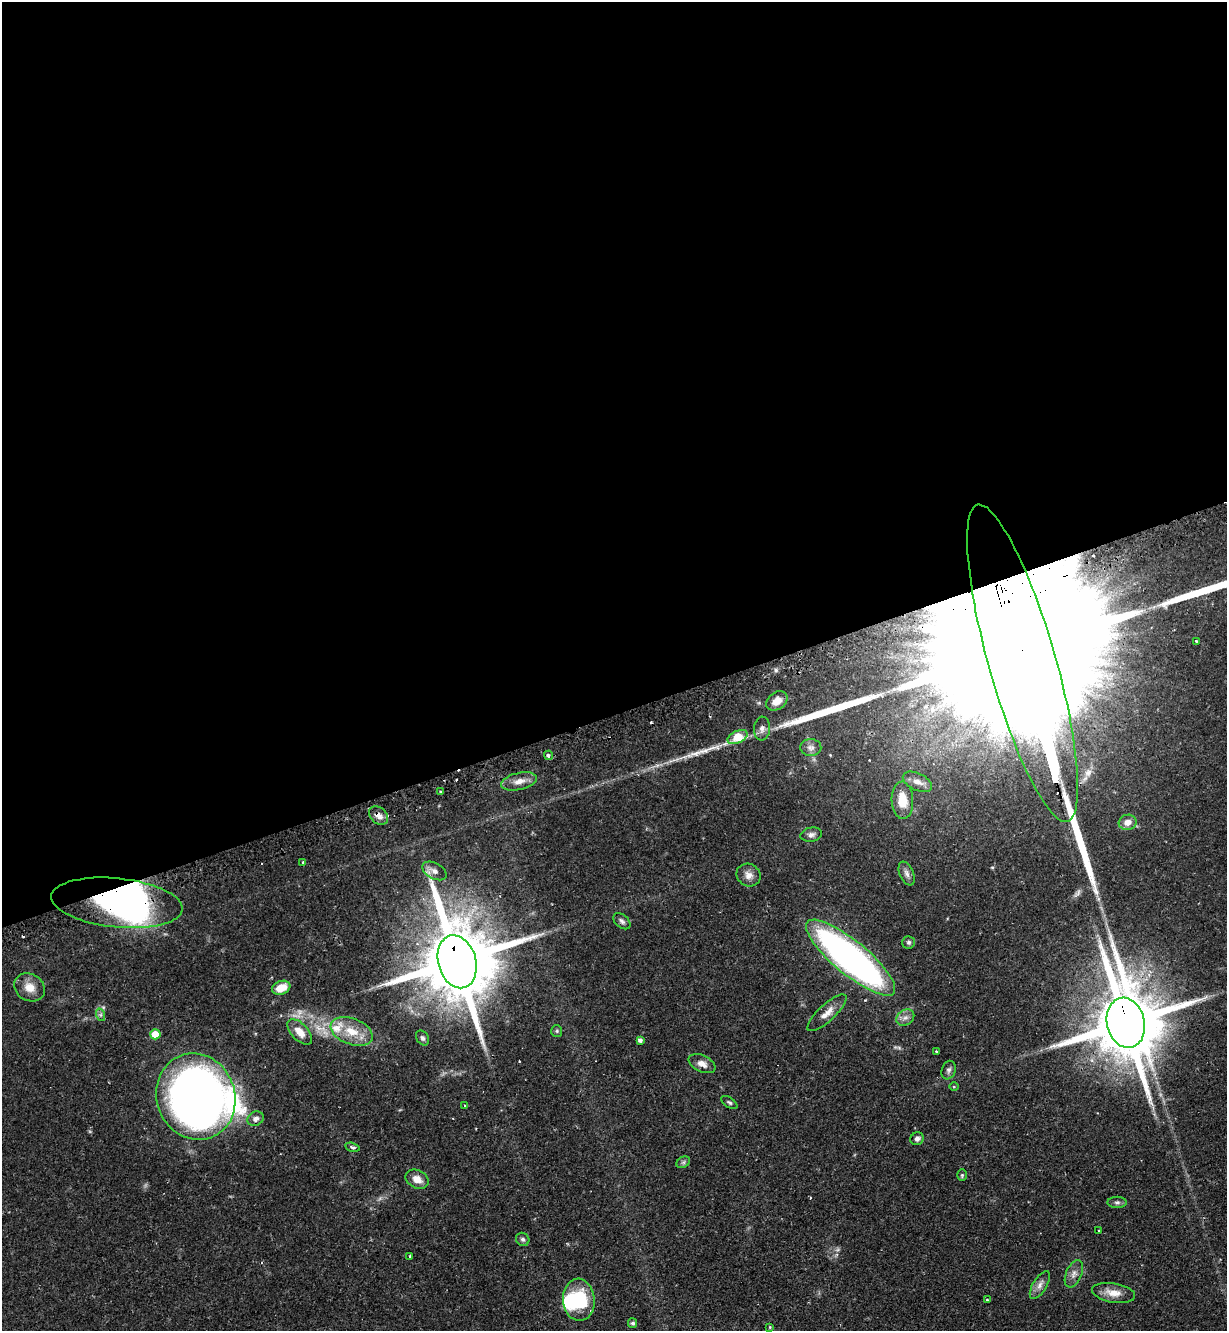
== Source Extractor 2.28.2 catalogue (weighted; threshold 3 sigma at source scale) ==
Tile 2 of 4 x 4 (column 2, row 1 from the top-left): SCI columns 1395-2619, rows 4024-5352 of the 5366 x 5390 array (HDU 1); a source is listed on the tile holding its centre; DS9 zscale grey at full resolution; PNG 1229 x 1333 px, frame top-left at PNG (2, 2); each listed source drawn as its Kron ellipse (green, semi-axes under 4 px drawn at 4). Shown black and unused: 54% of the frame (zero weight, under 2 of 3 exposures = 4% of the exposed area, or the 3 px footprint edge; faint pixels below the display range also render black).
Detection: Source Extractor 2.28.2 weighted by HDU 2 'WHT'; one run over the whole footprint, this tile lists its part. Background 0.0476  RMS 0.0044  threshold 0.0197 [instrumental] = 3 sigma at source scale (4.5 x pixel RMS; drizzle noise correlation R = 1.50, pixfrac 1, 0.05/0.05 arcsec/px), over >= 5 px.
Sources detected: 76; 2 too faint to see at this stretch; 2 inside a brighter object's white glare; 6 cosmic-ray / hot-pixel residue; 4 long thin detections or spike segments (spike, bleed or trail) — neither listed nor drawn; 3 inside a brighter listed object's ellipse — not listed separately; the other 59 listed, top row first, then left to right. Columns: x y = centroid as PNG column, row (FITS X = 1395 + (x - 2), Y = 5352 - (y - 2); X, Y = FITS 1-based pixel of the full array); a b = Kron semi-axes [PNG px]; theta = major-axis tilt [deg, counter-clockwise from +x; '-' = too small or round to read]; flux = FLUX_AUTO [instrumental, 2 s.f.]
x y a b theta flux
1196 641 3 3 - 0.43
1023 663 165 33 -74 92000
777 701 11 8 36 4
762 728 12 8 85 2
737 737 11 6 27 14
811 748 10 8 -2 1.9
548 755 5 4 - 0.95
519 781 18 8 12 3.8
917 782 16 8 -26 3.3
441 792 3 2 - 0.79
902 800 19 11 -88 6.9
378 815 10 8 -41 2.7
1128 822 9 7 18 3.2
811 835 11 7 9 1.7
303 862 3 3 - 0.87
434 871 13 8 -29 2.5
907 873 12 7 -67 1.8
749 875 12 11 - 2.9
117 903 66 24 -6 120
622 921 10 6 -42 1.3
909 942 6 6 - 0.91
851 958 56 17 -40 180
457 962 27 19 -74 6000
30 987 16 13 -30 5.3
281 988 9 6 20 6.6
827 1013 25 8 43 4.3
101 1015 6 4 -72 0.76
905 1018 9 7 35 2.1
1126 1023 25 19 -77 4700
352 1031 22 13 -21 10
557 1031 6 5 - 0.7
300 1032 15 8 -47 4.9
155 1034 5 5 - 8.2
423 1038 8 6 -57 1.1
640 1040 4 4 - 1.3
936 1051 3 2 - 0.4
702 1064 14 8 -25 3.1
949 1070 9 6 69 1.3
954 1087 5 3 - 0.38
196 1097 44 39 -69 380
729 1102 9 5 -34 0.79
465 1105 3 3 - 0.49
255 1119 8 7 - 2
917 1139 7 6 - 1.7
352 1147 7 4 -13 0.97
683 1162 7 5 31 0.84
962 1175 6 5 - 0.57
417 1179 12 9 -26 3.9
1117 1202 9 5 0 1.1
1099 1230 2 2 - 0.35
523 1239 7 6 - 1.1
410 1256 3 3 - 0.66
1074 1274 14 8 66 2.5
1040 1285 16 7 59 2.5
1113 1293 22 9 -10 5.1
579 1300 21 16 -85 23
987 1300 3 3 - 0.53
633 1323 5 4 - 0.93
770 1327 4 3 - 0.39
Overlapping masked pixels (flux is a lower limit): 5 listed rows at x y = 1023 663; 378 815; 117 903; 457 962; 1126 1023